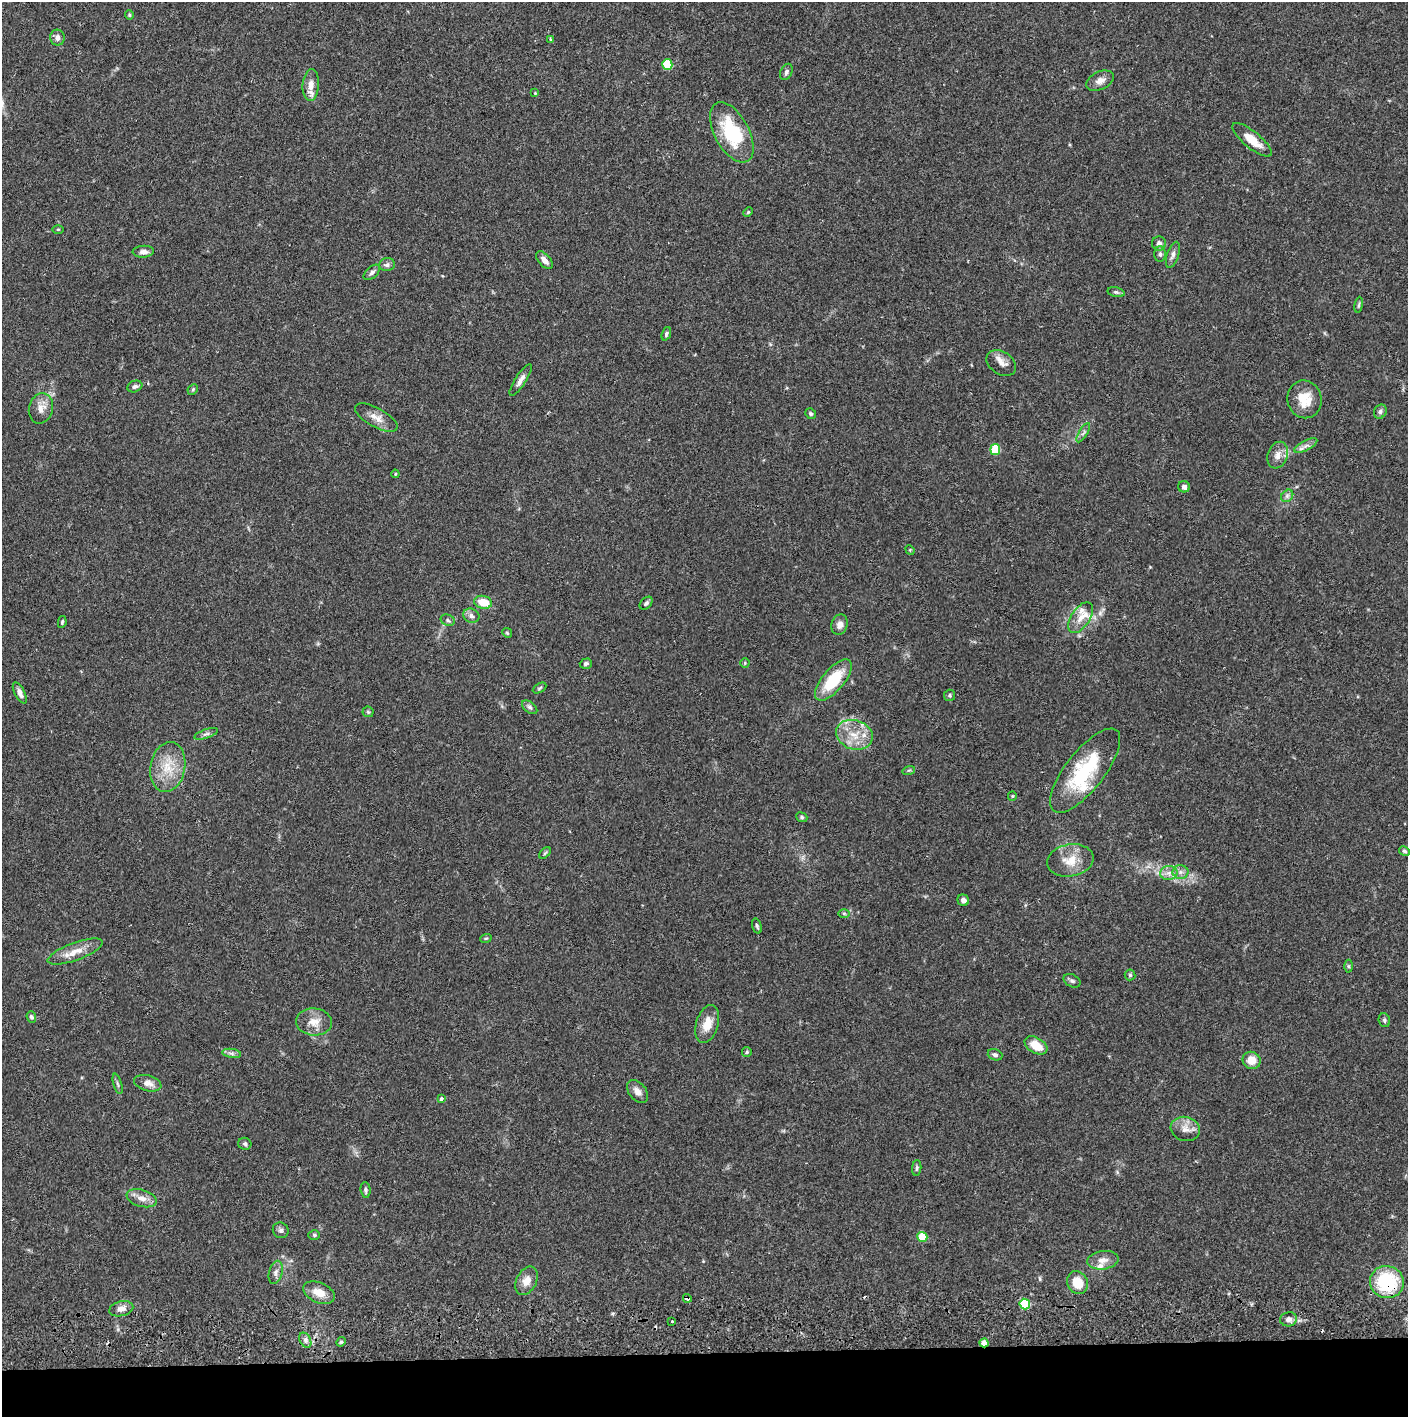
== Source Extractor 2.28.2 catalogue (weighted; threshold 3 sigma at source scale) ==
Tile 8 of 3 x 3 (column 2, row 3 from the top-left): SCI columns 1410-2815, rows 57-1471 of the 4228 x 4359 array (HDU 1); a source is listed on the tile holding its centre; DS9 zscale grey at full resolution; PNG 1410 x 1419 px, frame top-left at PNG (2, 2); each listed source drawn as its Kron ellipse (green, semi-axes under 4 px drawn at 4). Shown black and unused: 4% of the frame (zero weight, under 2 of 3 exposures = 3% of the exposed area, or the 3 px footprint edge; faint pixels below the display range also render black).
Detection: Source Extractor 2.28.2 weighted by HDU 2 'WHT'; one run over the whole footprint, this tile lists its part. Background 0.0678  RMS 0.0048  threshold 0.0218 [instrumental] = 3 sigma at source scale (4.5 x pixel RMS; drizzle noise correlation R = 1.50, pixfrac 1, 0.05/0.05 arcsec/px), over >= 5 px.
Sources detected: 119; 4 cosmic-ray / hot-pixel residue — neither listed nor drawn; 5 inside a brighter listed object's ellipse — not listed separately; the other 110 listed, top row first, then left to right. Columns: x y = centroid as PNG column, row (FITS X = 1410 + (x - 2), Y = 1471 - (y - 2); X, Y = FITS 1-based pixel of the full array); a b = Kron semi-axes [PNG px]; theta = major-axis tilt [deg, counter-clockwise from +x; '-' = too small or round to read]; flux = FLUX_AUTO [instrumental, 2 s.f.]
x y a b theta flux
129 15 5 4 - 0.57
57 38 8 7 - 2
551 39 4 4 - 0.84
667 64 5 5 - 18
786 72 8 5 65 1.3
1100 81 15 9 25 3.4
311 85 16 8 86 4.6
535 93 3 3 - 0.36
732 132 33 17 -62 32
1252 140 24 8 -40 8.2
748 212 5 4 - 0.54
58 229 5 3 - 0.46
1159 243 7 7 - 2.1
143 252 10 6 4 2.3
1160 254 8 5 -90 1.2
1173 255 13 6 72 2.1
544 260 10 6 -47 2.8
387 265 8 6 10 1.5
372 272 10 5 42 1.5
1116 292 9 5 -14 0.97
1359 305 8 4 81 0.75
666 334 7 4 69 0.96
1001 363 16 11 -33 3.8
521 380 18 5 57 2.6
135 386 8 5 20 1.2
193 389 6 4 46 0.68
1304 399 19 17 -77 9.8
41 408 15 12 76 4.8
1380 412 7 6 - 1.3
811 414 5 5 - 0.9
376 418 23 9 -29 4.9
1083 433 11 4 57 1.2
1306 446 12 5 27 2.1
995 449 5 5 - 18
1278 455 14 9 71 3.9
395 474 4 4 - 0.45
1184 487 6 5 - 1.5
1287 496 7 5 46 1.3
910 550 5 4 - 0.53
483 602 9 6 -14 9.2
646 603 7 5 45 1.1
471 616 8 7 - 1.8
1081 618 17 9 56 5.9
448 620 7 5 -23 1.1
62 622 6 4 80 0.7
840 625 10 8 72 3.2
507 633 5 4 - 0.61
745 663 5 4 - 0.59
586 664 6 5 - 1.1
833 680 25 11 50 21
540 688 7 4 28 0.77
20 693 11 5 -63 2.6
949 695 6 5 - 0.8
530 707 9 5 -37 1.2
368 712 6 5 - 0.68
206 734 12 4 19 1.4
854 735 19 14 -19 9.8
168 767 25 17 79 13
909 770 6 4 17 0.71
1085 771 51 19 52 33
1012 796 5 4 - 0.59
802 817 6 4 -23 0.83
1404 851 6 4 -30 0.91
545 853 7 4 45 0.72
1070 860 23 16 10 9.2
1180 872 8 6 1 1.9
1169 873 9 7 1 2.6
963 900 6 5 - 1.9
844 913 6 4 -1 0.67
757 926 8 4 -74 0.88
486 938 6 3 18 0.52
75 951 29 8 20 6.8
1348 966 6 4 -90 0.67
1130 975 5 5 - 0.71
1072 981 9 6 -27 1.3
31 1017 6 4 -67 0.95
1384 1020 7 5 -68 0.97
314 1022 18 13 -5 6.2
707 1024 19 11 74 7
1036 1045 12 7 -31 8.1
747 1052 5 4 - 0.62
232 1053 9 4 -9 1.4
995 1055 7 5 -19 1.2
1252 1060 9 8 - 6.1
148 1083 14 8 -15 3.7
118 1084 10 3 -75 1
638 1091 13 8 -51 2.9
441 1098 4 3 - 1.6
1185 1129 15 12 -16 4.6
245 1144 6 6 - 0.93
917 1168 8 4 85 0.88
366 1190 8 5 -86 1
142 1198 15 8 -16 4
281 1230 8 7 - 1.5
314 1235 6 5 - 0.81
922 1237 5 5 - 12
1103 1260 16 9 7 4.2
276 1272 12 6 75 2.1
526 1281 15 10 62 4.9
1387 1282 17 16 - 31
1077 1283 12 10 -67 8.7
319 1293 17 10 -23 6.2
687 1298 4 3 - 2.9
1025 1304 5 5 - 19
121 1309 12 7 13 3.3
1289 1319 8 7 - 2.2
672 1322 3 2 - 0.67
305 1340 8 5 -61 1.6
341 1342 5 4 - 0.67
984 1343 4 4 - 4.1
Overlapping masked pixels (flux is a lower limit): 3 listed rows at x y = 1387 1282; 687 1298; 984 1343